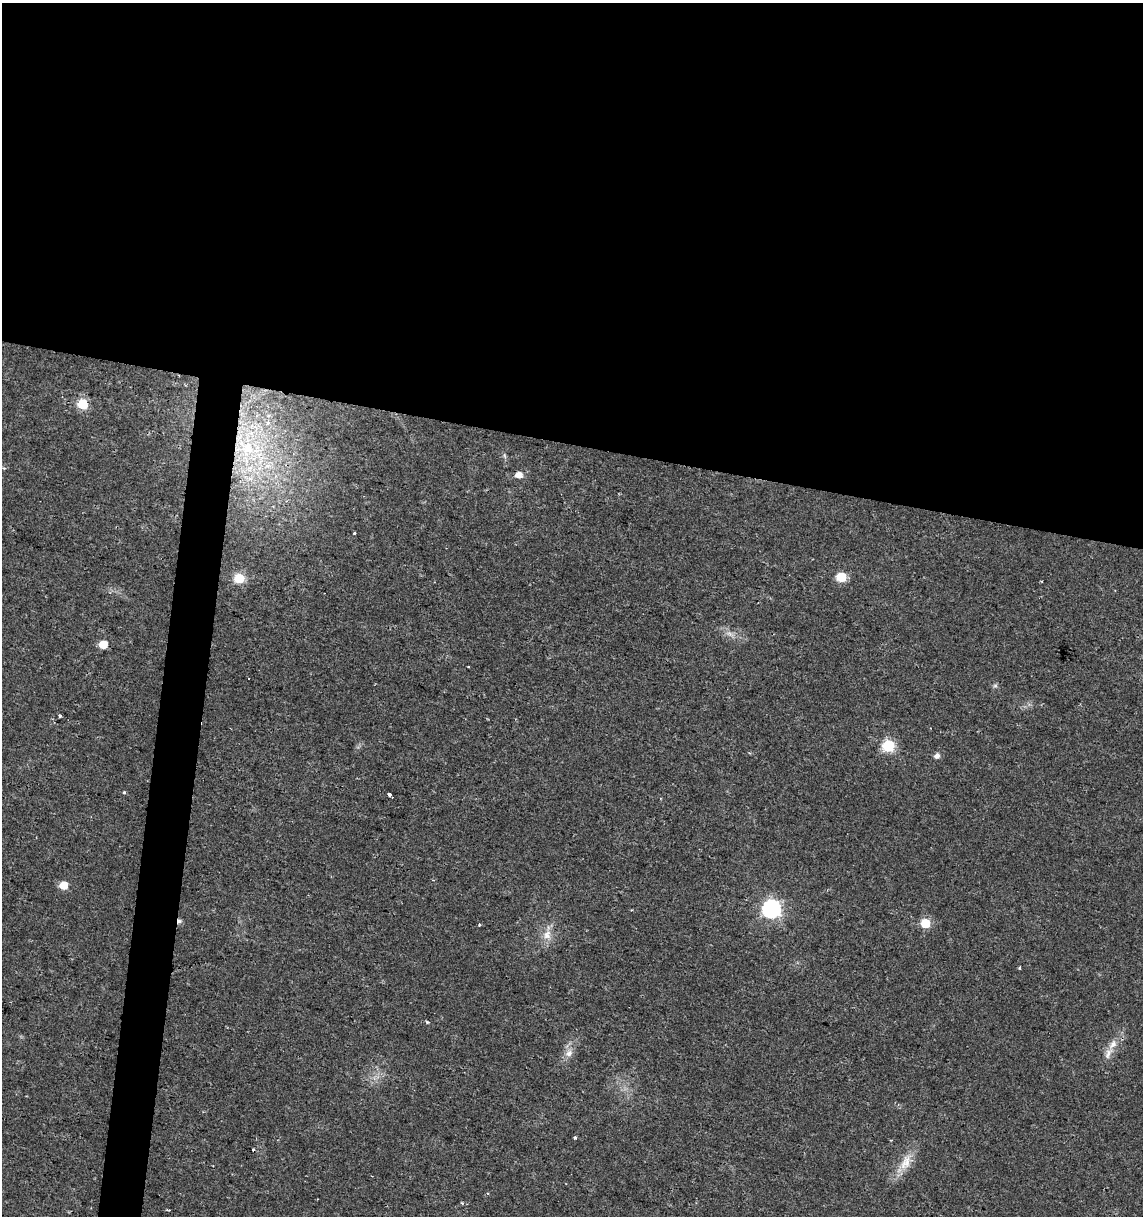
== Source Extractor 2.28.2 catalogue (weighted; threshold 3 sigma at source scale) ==
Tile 3 of 4 x 4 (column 3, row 1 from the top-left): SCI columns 2567-3707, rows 3641-4854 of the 5073 x 4864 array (HDU 1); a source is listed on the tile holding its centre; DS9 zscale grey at full resolution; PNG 1145 x 1218 px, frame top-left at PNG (2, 3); no overlay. Shown black and unused: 39% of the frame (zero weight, under 2 of 3 exposures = <1% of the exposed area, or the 3 px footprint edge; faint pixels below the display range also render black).
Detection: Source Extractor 2.28.2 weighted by HDU 2 'WHT'; one run over the whole footprint, this tile lists its part. Background 0.0204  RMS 0.0027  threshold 0.0122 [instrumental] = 3 sigma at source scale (4.5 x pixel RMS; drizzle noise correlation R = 1.50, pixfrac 1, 0.0396/0.0396 arcsec/px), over >= 5 px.
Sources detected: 36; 2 cosmic-ray / hot-pixel residue — not listed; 2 inside a brighter listed object's ellipse — not listed separately; the other 32 listed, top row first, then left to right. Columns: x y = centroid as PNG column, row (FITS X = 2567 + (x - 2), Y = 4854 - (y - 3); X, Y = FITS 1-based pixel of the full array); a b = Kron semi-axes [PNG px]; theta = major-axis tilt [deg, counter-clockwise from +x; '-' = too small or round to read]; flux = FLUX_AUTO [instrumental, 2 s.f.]
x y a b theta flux
82 404 6 6 - 13
268 423 7 6 - 1.2
248 448 32 29 -13 28
504 455 8 3 -71 0.47
519 475 6 5 - 2.6
250 479 10 5 0 1.4
354 533 3 3 - 0.73
841 577 6 6 - 13
239 578 10 9 - 5
730 634 9 5 -31 1
103 644 5 5 - 6.9
468 666 3 2 - 0.27
995 686 7 4 0 0.5
60 715 4 3 - 1.5
888 745 6 6 - 27
937 755 5 5 - 1.4
124 792 4 3 - 0.38
390 795 5 3 - 3.5
63 885 5 5 - 5.6
771 909 7 7 - 100
179 921 6 5 - 0.79
925 923 6 5 - 10
479 925 4 3 - 0.26
547 935 15 11 73 3
1020 968 3 3 - 0.47
1113 1044 15 9 53 2.5
569 1053 11 9 36 1.8
575 1137 3 3 - 0.54
906 1162 27 13 66 4.9
488 1193 4 3 - 0.26
462 1203 4 3 - 0.28
169 1210 3 2 - 0.22
Overlapping masked pixels (flux is a lower limit): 2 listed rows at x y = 248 448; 179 921
Unlisted compact peaks at least as high as the median listed source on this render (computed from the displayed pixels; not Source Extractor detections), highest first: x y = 427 1022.